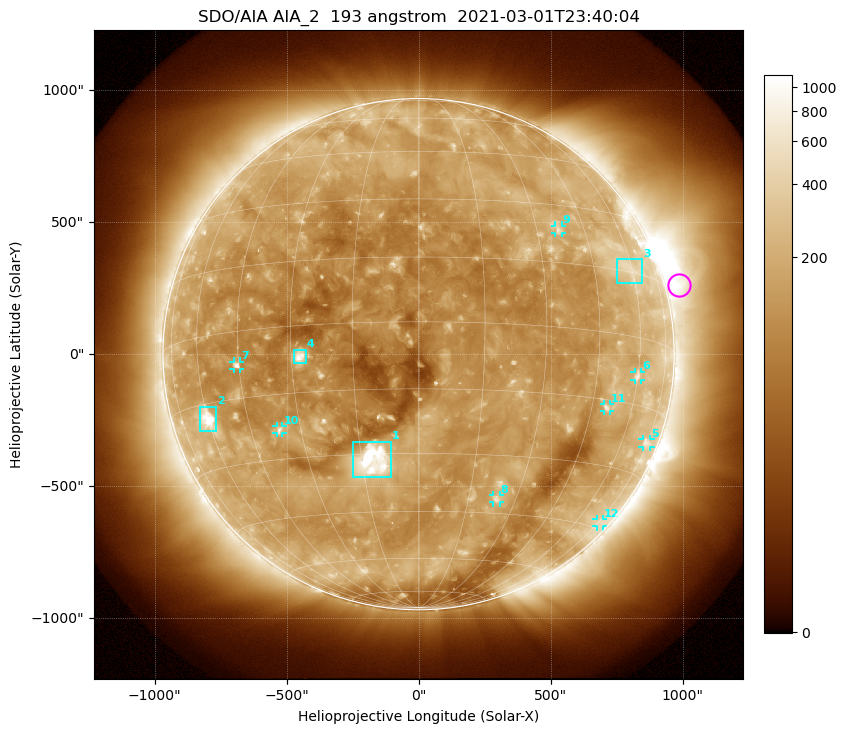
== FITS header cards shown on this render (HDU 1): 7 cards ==
TELESCOP= 'SDO/AIA '           / For AIA: SDO/AIA
INSTRUME= 'AIA_2   '           / For AIA: AIA_ATA1, AIA_ATA2, AIA_ATA3 or AIA_AT
WAVELNTH=                  193 / [angstrom] Wavelength
WAVEUNIT= 'angstrom'           / Wavelength unit: angstrom
DATE-OBS= '2021-03-01T23:40:04.846' / [ISO] Date when observation started; ISO 8
CTYPE1  = 'HPLN-TAN'           / CTYPE1: HPLN
CTYPE2  = 'HPLT-TAN'           / CTYPE2: HPLT

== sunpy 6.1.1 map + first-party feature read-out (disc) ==
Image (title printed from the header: SDO/AIA AIA_2  193 angstrom  2021-03-01T23:40:04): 1024 x 1024 px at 2.4 arcsec/px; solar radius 968 arcsec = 404 px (full disc in frame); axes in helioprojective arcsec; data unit not stated in the header (colour bar unlabelled)
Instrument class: DISC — disc imager (sunpy class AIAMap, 193 A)
Bright regions (active regions / flare kernels): reference = the median radial profile (limb darkening/brightening removed); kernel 9 px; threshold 5 sigma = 229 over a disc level ~122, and >= 1.15x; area >= 12 px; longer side >= 10 px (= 24 arcsec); searched inside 0.97 R_sun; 12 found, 12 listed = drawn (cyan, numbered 1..; 8 of them under ~33 arcsec drawn as corner ticks so the feature stays visible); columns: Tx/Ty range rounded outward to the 5 arcsec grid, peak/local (2 s.f.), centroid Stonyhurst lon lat
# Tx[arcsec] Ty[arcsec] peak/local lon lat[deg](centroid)
1 -250..-105 -465..-330 15 -12 -32
2 -830..-765 -295..-200 9.8 -60 -18
3 750..850 270..360 2.7 +59 +16
4 -475..-425 -35..20 9.3 -28 -7
5 850..880 -350..-320 3 +74 -22
6 815..845 -100..-65 3.4 +60 -9
7 -700..-675 -55..-25 5.2 -46 -8
8 280..310 -565..-535 4 +24 -41
9 515..545 455..490 3.5 +36 +23
10 -540..-515 -300..-270 4.2 -36 -23
11 700..725 -215..-190 3.5 +50 -17
12 675..700 -655..-625 2.2 +76 -43
Off-limb structures (1.02-1.3 R_sun): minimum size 162 px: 8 found; the strongest spans PA ~235..320 deg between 1.02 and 1.3 R_sun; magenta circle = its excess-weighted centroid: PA ~285 deg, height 1.05 R_sun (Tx ~990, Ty ~260 arcsec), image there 3.4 x the reference